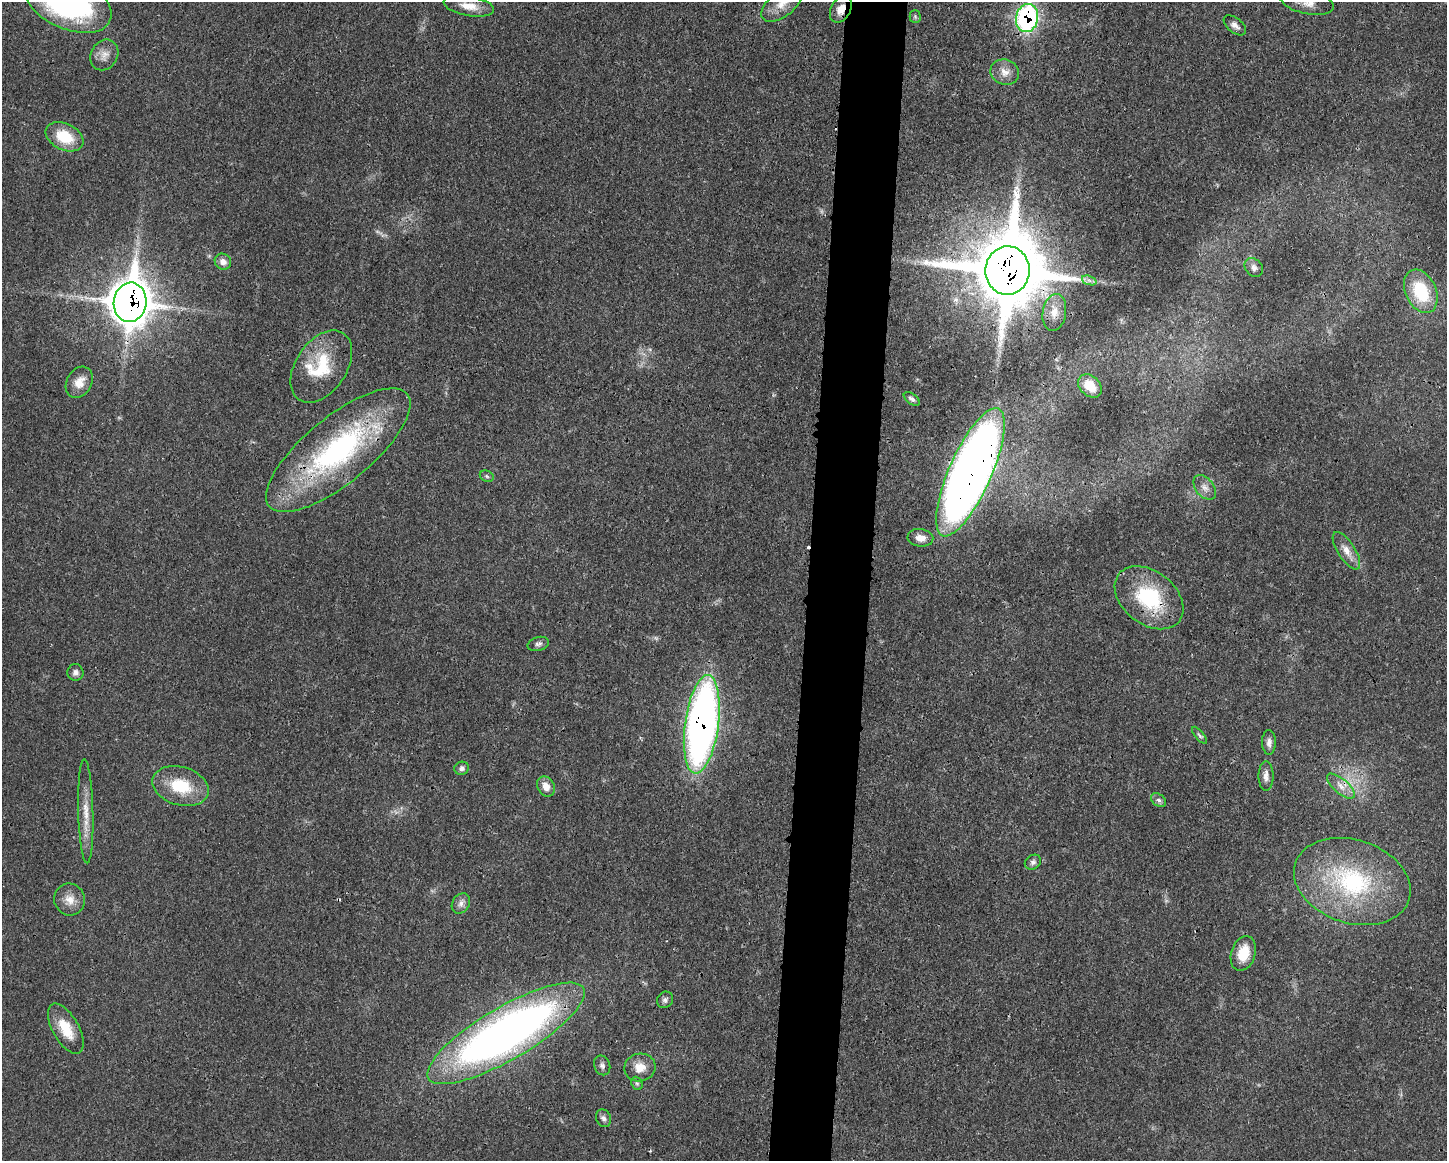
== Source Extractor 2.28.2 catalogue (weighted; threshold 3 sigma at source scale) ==
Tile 5 of 3 x 4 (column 2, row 2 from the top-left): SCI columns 1559-3003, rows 2331-3489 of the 4673 x 4659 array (HDU 1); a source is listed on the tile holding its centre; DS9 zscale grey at full resolution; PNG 1449 x 1163 px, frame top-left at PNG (2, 2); each listed source drawn as its Kron ellipse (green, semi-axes under 4 px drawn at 4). Shown black and unused: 4% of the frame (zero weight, under 3 of 4 exposures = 1% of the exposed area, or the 3 px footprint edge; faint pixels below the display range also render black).
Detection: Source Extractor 2.28.2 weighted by HDU 2 'WHT'; one run over the whole footprint, this tile lists its part. Background 0.0207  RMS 0.0023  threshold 0.0103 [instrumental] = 3 sigma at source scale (4.5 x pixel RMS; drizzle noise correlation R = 1.50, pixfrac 1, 0.05/0.05 arcsec/px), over >= 5 px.
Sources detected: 58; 2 too faint to see at this stretch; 2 cosmic-ray / hot-pixel residue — neither listed nor drawn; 1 inside a brighter listed object's ellipse — not listed separately; the other 53 listed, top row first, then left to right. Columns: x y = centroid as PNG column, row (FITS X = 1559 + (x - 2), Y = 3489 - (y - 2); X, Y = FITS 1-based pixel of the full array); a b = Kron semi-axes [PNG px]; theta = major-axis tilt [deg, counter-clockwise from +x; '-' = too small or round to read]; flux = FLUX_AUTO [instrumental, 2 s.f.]
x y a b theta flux
1307 2 27 11 -12 3.2
68 3 45 26 -23 61
782 3 25 12 39 3.5
469 6 25 9 -10 3.3
841 9 14 9 62 2.5
915 16 6 5 - 0.4
1027 18 14 11 79 48
1235 25 13 7 -39 1.1
104 55 16 13 58 2.3
1005 72 14 12 -18 2.3
65 137 20 13 -26 7.5
223 262 8 7 - 1.4
1254 268 10 8 -46 1
1008 271 24 22 88 2400
1089 280 7 4 -19 0.67
1421 291 23 15 -65 12
130 302 20 16 84 560
1054 312 18 11 81 2.8
321 367 40 25 56 12
79 382 16 12 60 3
1090 386 13 9 -43 4.7
912 399 9 5 -38 0.69
338 450 89 33 39 51
970 472 69 21 66 300
487 476 7 5 -23 0.43
1205 487 14 9 -50 1.6
920 538 13 8 -8 2.1
1346 551 21 8 -57 2.5
1149 598 38 26 -38 17
538 644 11 7 14 0.82
75 672 8 8 - 0.96
702 724 49 17 82 140
1199 735 10 4 -50 0.5
1269 742 12 7 -90 1.2
462 768 7 6 - 0.77
1266 776 14 7 -90 1.4
181 786 29 19 -16 9.9
546 786 10 8 -58 2.3
1341 786 17 7 -41 2
1159 800 8 6 -40 0.69
86 811 52 7 -89 4.4
1033 862 8 7 - 0.73
1352 881 60 41 -18 32
70 900 16 15 - 2.8
461 904 11 8 58 1.2
1243 953 18 12 72 5.9
665 1000 9 7 52 0.75
66 1029 28 13 -61 6.1
506 1033 90 26 30 170
602 1065 10 8 -67 0.89
640 1067 16 14 13 3.2
637 1083 7 5 -67 0.45
604 1118 9 7 -70 0.86
Overlapping masked pixels (flux is a lower limit): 8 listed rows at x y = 841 9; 1027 18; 1008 271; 130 302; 338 450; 970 472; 1149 598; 702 724
Isophote crosses this tile's border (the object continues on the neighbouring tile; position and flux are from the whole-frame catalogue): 4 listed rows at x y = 1307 2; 68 3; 782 3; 1027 18